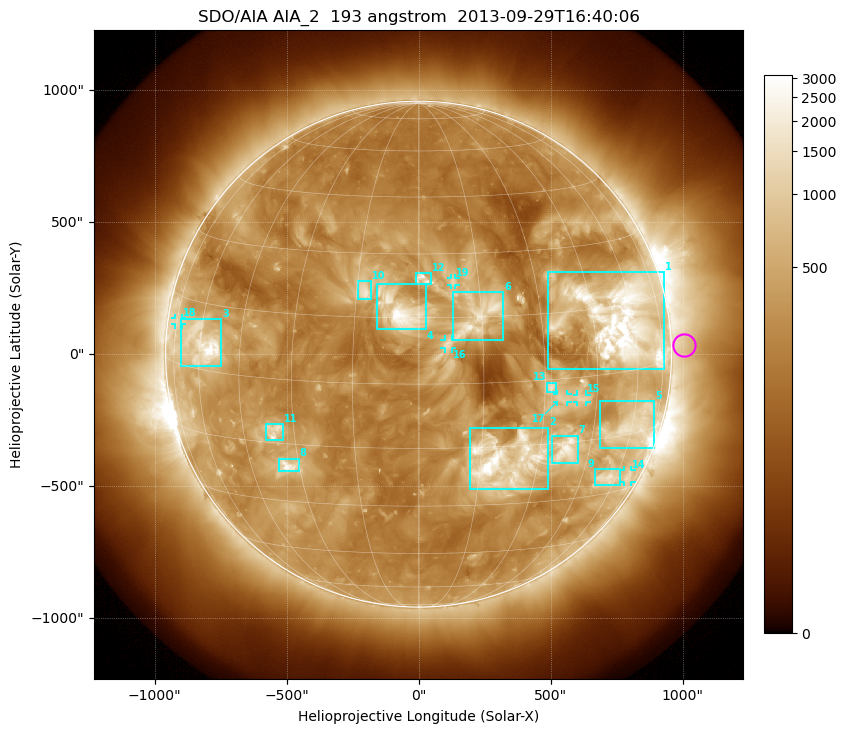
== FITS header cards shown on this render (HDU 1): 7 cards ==
TELESCOP= 'SDO/AIA'
INSTRUME= 'AIA_2'
WAVELNTH=                  193
WAVEUNIT= 'angstrom'
DATE-OBS= '2013-09-29T16:40:06.84'
CTYPE1  = 'HPLN-TAN'
CTYPE2  = 'HPLT-TAN'

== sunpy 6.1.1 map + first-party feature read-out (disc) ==
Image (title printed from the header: SDO/AIA AIA_2  193 angstrom  2013-09-29T16:40:06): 1024 x 1024 px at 2.4 arcsec/px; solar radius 958 arcsec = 399 px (full disc in frame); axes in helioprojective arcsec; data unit not stated in the header (colour bar unlabelled)
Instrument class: DISC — disc imager (sunpy class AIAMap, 193 A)
Bright regions (active regions / flare kernels): reference = the median radial profile (limb darkening/brightening removed); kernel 9 px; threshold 5 sigma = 669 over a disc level ~272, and >= 1.15x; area >= 12 px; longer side >= 10 px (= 24 arcsec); searched inside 0.97 R_sun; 19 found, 19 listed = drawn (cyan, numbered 1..; 6 of them under ~33 arcsec drawn as corner ticks so the feature stays visible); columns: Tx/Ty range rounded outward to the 5 arcsec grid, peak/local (2 s.f.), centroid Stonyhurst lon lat
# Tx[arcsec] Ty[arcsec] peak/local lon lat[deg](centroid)
1 490..930 -55..310 17 +55 +12
2 195..490 -510..-275 16 +21 -19
3 -900..-745 -45..135 13 -59 +6
4 -160..30 90..270 12 -4 +17
5 685..895 -355..-175 7.8 +61 -13
6 130..325 55..235 6.9 +14 +15
7 505..605 -415..-310 7.9 +38 -17
8 -530..-450 -445..-395 8.1 -33 -20
9 670..765 -495..-435 5.3 +56 -25
10 -230..-180 205..275 6.6 -13 +21
11 -580..-510 -330..-265 5.6 -36 -12
12 -10..50 265..310 6.9 +1 +24
13 485..520 -145..-105 5.5 +32 -2
14 775..810 -485..-440 3.5 +67 -26
15 600..635 -180..-150 3.8 +40 -5
16 95..130 20..55 3.3 +7 +9
17 525..565 -180..-150 3.7 +35 -4
18 -925..-895 110..140 2.8 -74 +9
19 120..140 260..290 4.1 +9 +23
Off-limb structures (1.02-1.3 R_sun): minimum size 162 px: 3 found; the strongest spans PA ~235..305 deg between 1.02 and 1.3 R_sun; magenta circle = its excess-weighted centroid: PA ~270 deg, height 1.05 R_sun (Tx ~1005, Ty ~35 arcsec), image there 1.5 x the reference